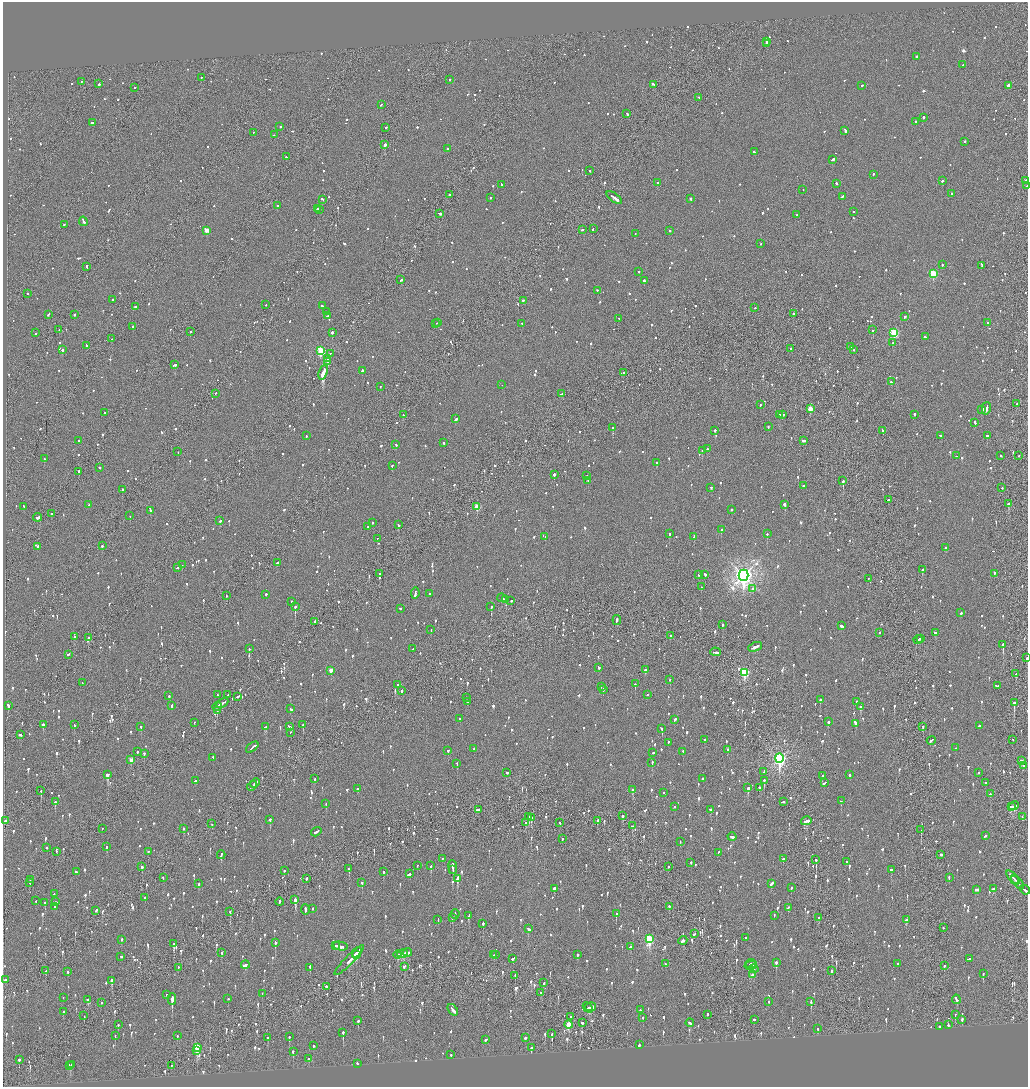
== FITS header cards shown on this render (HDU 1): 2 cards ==
NAXIS1  =                 2051
NAXIS2  =                 2170

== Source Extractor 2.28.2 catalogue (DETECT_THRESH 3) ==
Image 2051 x 2170 px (HDU 1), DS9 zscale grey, zoomed out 1/2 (1 PNG px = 2 x 2 image px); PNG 1030 x 1089 px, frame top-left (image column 2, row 2170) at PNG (3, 2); each listed source drawn as its Kron ellipse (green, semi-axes under 4 px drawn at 4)
Background -0.079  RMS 0.068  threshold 0.204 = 3 sigma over >= 5 px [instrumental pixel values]
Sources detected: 1795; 54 cannot appear on this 1/2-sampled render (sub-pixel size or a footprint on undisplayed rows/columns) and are neither listed nor drawn; of the other 1741, the 500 brightest by FLUX_AUTO listed and drawn (1241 fainter detections omitted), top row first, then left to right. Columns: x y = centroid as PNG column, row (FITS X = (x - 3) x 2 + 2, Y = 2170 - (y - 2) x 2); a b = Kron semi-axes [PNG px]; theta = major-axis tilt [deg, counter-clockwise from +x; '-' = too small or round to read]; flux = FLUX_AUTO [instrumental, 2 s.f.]
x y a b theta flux
766 41 2 1 - 200
766 43 3 1 - 290
916 56 2 2 - 120
963 65 3 2 - 120
201 77 2 1 - 110
449 79 2 2 - 120
82 81 2 1 - 110
99 84 3 2 - 230
653 84 3 2 - 170
1008 85 3 2 - 700
862 86 3 2 - 95
135 87 2 2 - 87
699 97 2 2 - 77
381 104 3 2 - 83
627 114 3 2 - 140
924 117 2 2 - 260
916 122 3 2 - 160
92 123 2 2 - 310
280 127 2 2 - 120
386 128 2 2 - 390
845 130 4 2 - 150
253 132 2 2 - 98
274 135 2 2 - 73
965 141 2 2 - 150
385 144 2 2 - 3700
447 148 2 2 - 140
754 152 3 2 - 87
286 157 2 2 - 110
833 159 3 2 - 190
590 171 2 2 - 160
873 174 2 2 - 85
942 181 2 2 - 92
1026 181 2 1 - 120
658 183 2 1 - 640
837 183 2 2 - 120
501 184 3 2 - 100
1027 186 2 1 - 83
803 189 2 1 - 120
952 193 2 2 - 81
450 194 3 2 - 78
842 196 3 2 - 79
490 197 2 2 - 220
614 197 9 2 -37 750
322 199 3 2 - 91
691 199 2 2 - 700
277 206 2 2 - 250
318 208 3 1 - 140
319 210 2 1 - 97
854 211 2 2 - 84
440 213 3 2 - 260
797 215 2 2 - 73
83 221 5 2 - 490
64 225 2 2 - 140
593 229 3 2 - 72
207 230 3 2 - 200
583 230 2 2 - 200
670 231 2 2 - 89
635 233 2 1 - 110
761 244 2 2 - 71
942 265 2 2 - 82
982 265 4 2 - 150
86 266 3 2 - 95
639 271 2 2 - 74
933 274 3 3 - 840
401 280 3 2 - 260
644 280 3 2 - 190
597 290 2 2 - 77
28 294 2 2 - 91
113 299 2 2 - 79
523 301 2 2 - 180
266 304 2 1 - 82
323 306 3 2 - 110
135 307 2 2 - 190
755 308 2 2 - 100
326 311 2 2 - 87
793 313 2 2 - 270
48 314 3 2 - 130
74 314 2 2 - 360
327 316 3 2 - 89
905 317 2 2 - 200
619 318 4 2 - 140
436 323 2 1 - 92
438 323 2 2 - 77
522 323 2 2 - 95
987 323 2 2 - 100
133 326 2 2 - 120
59 330 2 1 - 180
873 330 2 2 - 210
190 332 2 1 - 170
332 332 2 2 - 380
36 333 2 2 - 130
894 333 3 3 - 1200
925 337 3 2 - 82
112 339 3 2 - 120
893 343 2 2 - 100
86 345 3 2 - 99
851 347 2 2 - 110
791 348 2 2 - 100
854 349 2 2 - 79
62 350 2 2 - 390
321 351 3 3 - 930
330 354 2 1 - 350
328 359 2 1 - 280
328 362 2 2 - 190
175 365 3 2 - 310
362 370 3 2 - 230
323 372 7 2 69 12000
623 372 2 2 - 85
891 382 3 2 - 81
502 385 2 1 - 76
380 386 2 2 - 94
216 393 2 1 - 77
562 394 4 2 - 130
1017 403 2 2 - 130
760 404 2 1 - 130
986 408 6 2 77 380
810 409 3 3 - 310
982 409 3 2 - 230
104 413 2 2 - 95
780 414 3 2 - 100
783 414 4 2 - 190
914 414 3 2 - 81
403 415 2 2 - 110
456 419 3 2 - 130
975 422 3 2 - 110
613 427 2 2 - 290
768 427 3 2 - 71
715 430 2 2 - 770
883 430 2 2 - 150
941 435 3 2 - 100
987 435 2 2 - 220
306 436 2 2 - 100
803 440 4 2 - 120
79 441 2 2 - 170
444 443 2 2 - 170
396 445 3 2 - 88
707 449 2 2 - 160
702 451 2 2 - 160
178 452 2 1 - 80
956 456 2 2 - 91
1001 456 2 2 - 72
1019 456 2 2 - 94
44 459 2 2 - 170
657 463 2 2 - 240
392 465 2 2 - 91
99 467 2 2 - 89
78 471 2 2 - 210
554 474 2 2 - 230
587 476 2 2 - 71
588 480 2 2 - 83
843 481 2 1 - 290
803 485 2 2 - 78
711 487 2 2 - 77
1002 488 2 2 - 77
122 489 2 2 - 240
888 500 2 2 - 300
1008 504 3 2 - 240
89 505 3 2 - 130
785 505 2 2 - 1100
24 507 4 2 - 180
477 507 3 3 - 350
732 509 2 2 - 74
151 510 3 2 - 140
51 514 2 1 - 110
130 516 2 1 - 140
38 517 4 2 - 220
220 521 2 2 - 150
373 523 2 2 - 260
398 525 3 2 - 130
368 527 3 2 - 73
721 530 2 2 - 240
669 534 2 2 - 470
767 534 2 2 - 280
545 536 2 2 - 280
694 537 3 2 - 240
377 538 2 1 - 240
38 546 3 2 - 420
102 546 2 2 - 100
946 548 2 2 - 330
277 563 2 2 - 84
182 565 2 1 - 240
177 567 2 2 - 88
922 570 2 2 - 230
994 573 3 2 - 99
379 574 2 2 - 180
698 574 2 2 - 80
705 574 3 2 - 110
743 575 5 5 - 9300
868 578 2 1 - 99
701 587 2 2 - 81
753 589 2 2 - 310
415 593 5 2 - 210
266 594 2 2 - 560
430 594 2 2 - 96
227 596 2 1 - 170
502 598 4 2 - 170
505 600 2 2 - 82
511 600 2 2 - 93
291 602 4 2 - 150
295 607 2 2 - 430
491 607 2 2 - 340
401 608 3 2 - 140
961 613 2 2 - 82
617 620 5 2 - 140
315 621 3 2 - 150
722 624 2 2 - 530
842 626 4 2 - 140
431 630 2 2 - 76
879 633 2 1 - 140
935 633 3 2 - 300
671 636 2 2 - 72
74 637 2 2 - 86
88 638 3 2 - 120
920 638 3 2 - 190
918 640 4 1 - 250
1003 644 2 2 - 650
755 647 7 2 23 320
249 649 2 2 - 320
413 649 2 2 - 85
715 652 5 2 - 190
68 654 3 2 - 140
1027 658 2 2 - 99
599 667 3 2 - 88
331 670 3 2 - 180
645 670 3 2 - 220
744 672 4 3 - 1300
1016 674 3 1 - 83
670 680 2 2 - 99
82 683 2 2 - 86
635 684 2 2 - 200
398 685 2 2 - 98
601 686 2 2 - 100
997 686 4 2 - 170
603 689 3 2 - 100
401 691 3 2 - 240
228 694 2 1 - 180
647 694 2 2 - 90
218 695 2 1 - 79
169 696 2 2 - 76
237 696 4 2 - 170
466 697 2 2 - 74
820 699 2 2 - 290
468 701 2 2 - 150
856 701 2 2 - 81
222 703 6 2 30 270
1014 703 2 1 - 320
8 705 3 2 - 120
172 705 3 2 - 140
217 706 5 2 - 180
861 707 2 2 - 570
291 709 2 2 - 120
217 710 2 1 - 100
460 719 2 2 - 110
674 719 3 2 - 140
194 722 2 2 - 97
828 722 2 2 - 390
855 723 3 2 - 400
43 724 2 2 - 150
74 725 2 2 - 75
303 725 2 2 - 270
980 725 4 2 - 140
141 726 2 2 - 79
289 726 3 2 - 230
923 726 2 2 - 88
265 727 4 2 - 180
662 728 2 2 - 250
290 732 2 1 - 200
20 734 2 2 - 260
705 739 3 2 - 130
1013 739 2 1 - 71
931 740 4 2 - 180
668 742 2 2 - 77
252 747 7 2 40 250
956 748 2 2 - 150
474 749 2 2 - 95
728 749 2 2 - 74
448 750 2 2 - 130
137 751 2 2 - 160
683 751 2 2 - 97
653 752 2 2 - 220
144 754 3 2 - 280
213 757 2 2 - 120
779 758 5 4 - 3800
131 760 3 2 - 180
1021 760 2 2 - 120
652 762 2 2 - 99
457 763 2 2 - 86
1023 766 2 2 - 110
764 771 2 2 - 95
507 772 2 2 - 72
978 772 2 2 - 73
108 774 3 2 - 950
849 775 2 2 - 190
822 776 2 2 - 120
314 779 2 2 - 170
702 779 2 2 - 190
764 780 2 2 - 310
196 781 3 2 - 76
985 782 2 2 - 98
255 783 5 2 - 200
825 783 4 2 - 110
252 786 5 1 - 230
759 787 2 2 - 320
748 788 3 2 - 280
357 789 2 2 - 84
633 790 3 2 - 190
41 791 2 1 - 340
663 793 2 2 - 87
990 794 2 2 - 290
841 801 2 2 - 130
55 802 2 2 - 170
783 802 3 2 - 150
326 803 2 2 - 110
675 806 2 2 - 79
1014 806 5 3 - 160
1011 807 3 2 - 120
479 809 2 2 - 170
710 809 3 2 - 130
623 816 2 2 - 100
529 817 2 1 - 230
1022 817 2 1 - 92
531 818 2 2 - 200
270 819 2 2 - 230
5 820 3 2 - 110
598 820 2 2 - 140
806 821 5 3 - 230
526 823 3 2 - 120
560 823 2 2 - 91
212 824 2 1 - 260
632 826 2 2 - 81
102 828 2 2 - 82
184 828 2 2 - 88
921 830 2 1 - 160
316 832 5 2 - 210
985 836 3 2 - 690
732 837 4 2 - 110
562 839 2 2 - 88
680 841 2 1 - 77
107 847 3 2 - 94
47 848 2 2 - 83
56 851 2 2 - 80
148 851 2 2 - 120
718 852 2 2 - 82
221 855 4 2 - 260
941 855 2 2 - 720
442 858 2 2 - 120
783 859 2 2 - 440
816 860 2 2 - 180
847 861 2 2 - 90
691 862 2 2 - 110
417 865 2 1 - 80
431 866 2 2 - 160
668 866 2 2 - 99
142 867 3 2 - 120
453 867 7 2 -84 330
348 868 2 2 - 120
891 869 2 2 - 270
453 870 3 2 - 140
284 871 2 2 - 76
76 872 3 2 - 110
384 872 2 2 - 84
410 874 2 2 - 250
163 877 2 2 - 84
949 877 3 2 - 100
306 878 3 1 - 110
457 878 4 2 - 310
1013 878 9 2 -47 460
1015 879 2 2 - 180
30 880 2 2 - 91
30 882 3 1 - 100
1017 882 8 1 -49 360
362 883 2 2 - 240
198 884 2 2 - 160
771 884 4 2 - 390
791 887 2 2 - 100
554 888 2 2 - 7900
976 889 4 2 - 170
994 889 4 2 - 140
1025 890 5 2 - 210
54 894 2 2 - 76
145 898 2 2 - 130
295 899 3 3 - 690
36 901 2 2 - 74
45 902 3 2 - 100
56 902 2 2 - 78
279 902 4 1 - 210
669 906 3 2 - 110
55 907 3 2 - 110
788 907 3 2 - 77
313 908 2 2 - 150
305 909 5 2 - 260
96 910 3 2 - 88
230 911 2 2 - 220
455 914 5 2 - 190
616 914 2 2 - 360
774 915 2 2 - 240
469 916 4 2 - 180
452 917 2 2 - 250
819 918 3 2 - 78
438 919 2 2 - 160
906 920 3 2 - 110
483 923 2 2 - 280
943 928 2 2 - 94
528 929 3 2 - 170
694 934 3 2 - 110
746 937 3 2 - 180
122 939 2 2 - 120
649 939 4 3 - 1100
683 940 4 2 - 200
275 943 2 2 - 410
174 944 2 2 - 880
335 945 4 2 - 130
340 946 7 2 -10 340
630 947 3 2 - 130
222 952 2 2 - 110
357 952 6 2 45 300
407 952 4 2 - 150
403 953 5 3 - 380
356 954 4 3 - 610
577 954 2 2 - 110
398 955 4 2 - 200
494 955 2 2 - 75
496 955 2 2 - 86
121 956 2 2 - 130
513 958 3 2 - 100
969 958 2 2 - 77
349 960 20 3 45 430
776 962 3 2 - 310
751 963 5 2 - 230
898 963 2 2 - 92
665 964 2 2 - 97
245 965 4 2 - 290
751 965 6 2 14 230
404 966 3 2 - 160
944 966 2 2 - 170
178 967 2 1 - 77
310 967 2 2 - 180
754 969 5 3 - 98
831 970 3 1 - 81
46 971 3 2 - 110
68 972 2 2 - 140
983 974 2 2 - 150
515 975 3 2 - 76
752 975 3 2 - 130
5 980 3 2 - 120
112 980 3 2 - 340
544 983 3 2 - 77
326 986 3 2 - 99
541 992 2 2 - 83
166 994 2 2 - 92
262 994 2 1 - 130
63 997 2 2 - 200
172 999 6 2 90 15000
228 999 2 2 - 110
956 999 4 2 - 160
88 1000 4 2 - 72
769 1001 2 2 - 82
811 1002 4 2 - 160
101 1003 2 1 - 77
588 1007 6 3 -47 110
590 1007 5 2 - 210
453 1010 6 2 -53 290
640 1010 2 2 - 97
63 1011 2 2 - 260
707 1014 3 1 - 140
955 1014 2 2 - 120
84 1016 2 2 - 83
571 1016 2 1 - 170
643 1017 2 2 - 110
754 1019 2 2 - 98
962 1020 3 2 - 230
358 1021 2 2 - 260
582 1023 3 2 - 250
690 1023 4 2 - 220
118 1025 2 2 - 110
569 1025 4 3 - 380
948 1025 2 2 - 350
939 1026 2 2 - 230
818 1029 3 2 - 71
343 1032 2 2 - 370
552 1034 3 2 - 270
115 1035 2 2 - 290
177 1036 2 2 - 73
289 1037 3 2 - 130
525 1037 3 2 - 110
267 1038 2 2 - 250
486 1040 3 2 - 110
313 1045 3 2 - 73
639 1045 2 2 - 180
197 1047 3 3 - 730
531 1048 2 2 - 300
197 1050 2 2 - 430
293 1051 2 2 - 370
451 1055 2 2 - 89
308 1059 2 2 - 240
19 1060 2 2 - 330
357 1063 2 2 - 72
71 1064 2 2 - 92
171 1065 2 2 - 100
70 1066 2 2 - 120
At the frame edge (FLAGS 8, measured only in part): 3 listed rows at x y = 1027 186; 1027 658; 1025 890
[1241 fainter detections neither listed nor drawn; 54 sub-pixel or undisplayed-footprint detections neither listed nor drawn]